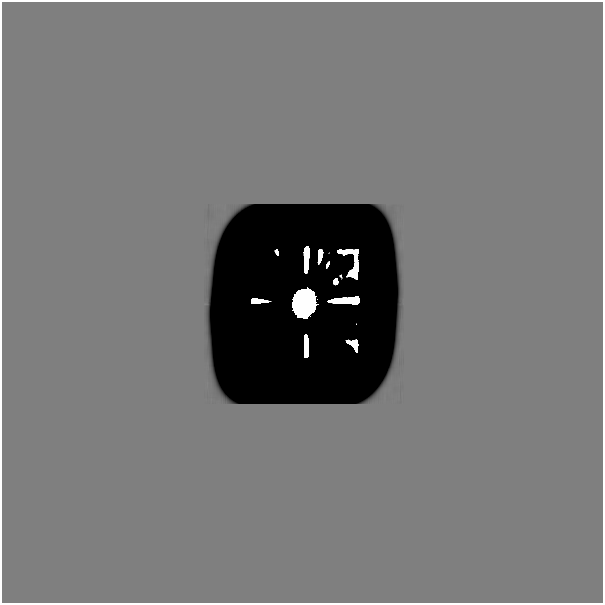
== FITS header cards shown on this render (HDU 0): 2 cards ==
NAXIS1  =                  601
NAXIS2  =                  601

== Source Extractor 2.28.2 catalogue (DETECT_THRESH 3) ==
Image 601 x 601 px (HDU 0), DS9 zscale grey, 1 PNG px = 1 image px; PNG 605 x 605 px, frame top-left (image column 1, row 601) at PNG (2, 2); no overlay
Background 0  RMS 1.2e-34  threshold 3.47e-34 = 3 sigma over >= 5 px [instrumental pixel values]
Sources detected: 27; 20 with non-positive FLUX_AUTO (blend fragments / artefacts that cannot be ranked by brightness) are not listed; the other 7 listed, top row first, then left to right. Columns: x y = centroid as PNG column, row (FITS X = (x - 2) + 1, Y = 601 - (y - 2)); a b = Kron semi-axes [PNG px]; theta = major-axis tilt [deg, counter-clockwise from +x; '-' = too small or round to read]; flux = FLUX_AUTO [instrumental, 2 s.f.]
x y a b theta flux
339 251 5 3 - 2.8e-11
346 251 9 4 13 4.1e-10
277 252 5 3 - 7.7e-11
327 265 5 2 - 4.5e-10
341 276 2 2 - 3.0e-11
335 281 5 4 - 2.9e-10
304 303 17 13 75 4.7e+01
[20 non-positive-flux detections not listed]